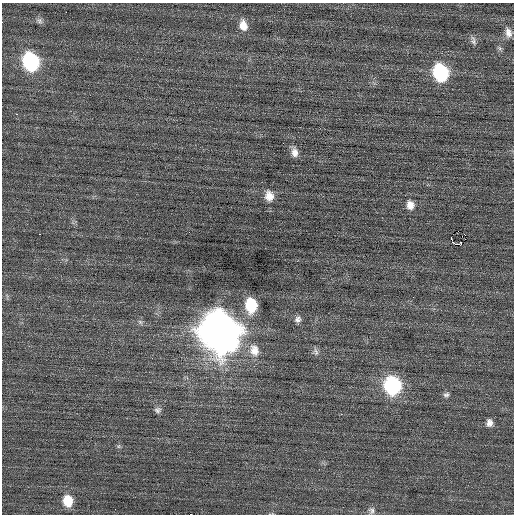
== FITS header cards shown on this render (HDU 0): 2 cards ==
NAXIS1  =                  512 / Axis length
NAXIS2  =                  512 / Axis length

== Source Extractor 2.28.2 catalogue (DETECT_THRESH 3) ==
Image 512 x 512 px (HDU 0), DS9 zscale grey, 1 PNG px = 1 image px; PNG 516 x 516 px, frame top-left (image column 1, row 512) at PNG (2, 3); no overlay
Background 0.0893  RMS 0.67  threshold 2.02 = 3 sigma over >= 5 px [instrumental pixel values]
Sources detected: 30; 1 with non-positive FLUX_AUTO (blend fragments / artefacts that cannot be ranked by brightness) is not listed; the other 29 listed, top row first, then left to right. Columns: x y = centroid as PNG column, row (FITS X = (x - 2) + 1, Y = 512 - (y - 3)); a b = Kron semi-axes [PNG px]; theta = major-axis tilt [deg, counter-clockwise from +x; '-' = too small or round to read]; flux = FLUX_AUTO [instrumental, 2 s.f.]
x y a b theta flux
39 21 9 7 -54 130
243 25 14 10 -76 470
508 33 13 8 -79 310
473 41 13 6 -78 170
31 62 13 11 -70 5700
440 72 13 10 -73 4700
17 114 3 2 - 28
295 152 12 8 -83 300
269 196 14 11 -83 470
410 205 12 10 -79 370
458 231 2 2 - 480
39 234 3 2 - 120
465 235 2 2 - 440
451 238 4 2 - 1500
461 243 3 3 - 150
251 305 13 10 -82 2100
298 319 10 9 - 200
140 322 7 6 - 120
219 331 18 15 -65 130000
254 350 18 13 -73 660
316 352 11 6 -78 150
393 386 12 11 - 6900
446 395 9 6 16 130
158 410 8 7 - 140
489 423 9 7 -88 240
119 446 6 4 71 71
68 501 12 10 -80 900
371 511 9 8 - 160
191 514 2 2 - 260
At the frame edge (FLAGS 8, measured only in part): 1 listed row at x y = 191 514
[1 non-positive-flux detection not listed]